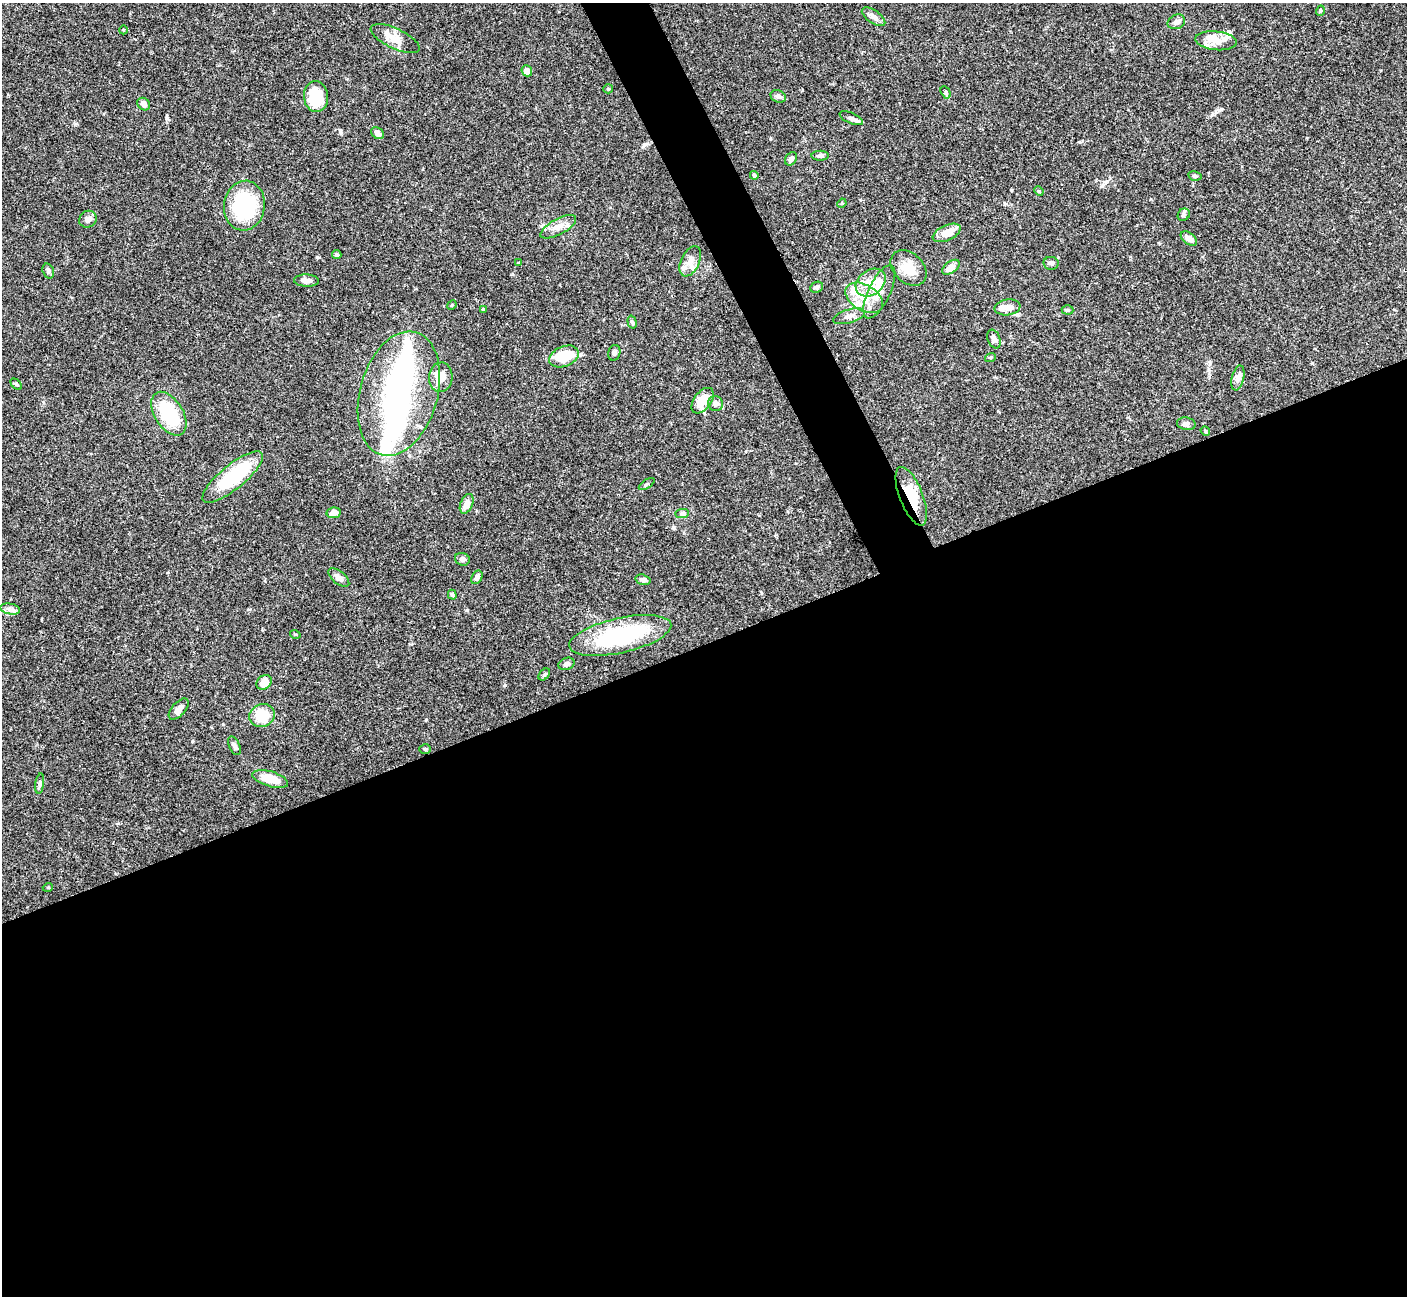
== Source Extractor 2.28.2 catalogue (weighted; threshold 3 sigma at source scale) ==
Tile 15 of 4 x 4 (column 3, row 4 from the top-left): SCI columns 2816-4220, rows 287-1580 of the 5628 x 5617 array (HDU 1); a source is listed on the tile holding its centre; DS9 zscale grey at full resolution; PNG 1409 x 1298 px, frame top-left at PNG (2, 3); each listed source drawn as its Kron ellipse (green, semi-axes under 4 px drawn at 4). Shown black and unused: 53% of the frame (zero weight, under 3 of 4 exposures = <1% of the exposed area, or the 3 px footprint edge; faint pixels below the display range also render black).
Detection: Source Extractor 2.28.2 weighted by HDU 2 'WHT'; one run over the whole footprint, this tile lists its part. Background 0.0665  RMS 0.0031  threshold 0.0139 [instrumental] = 3 sigma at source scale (4.5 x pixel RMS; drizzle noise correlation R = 1.50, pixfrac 1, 0.05/0.05 arcsec/px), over >= 5 px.
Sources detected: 92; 5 inside a brighter object's white glare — neither listed nor drawn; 6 inside a brighter listed object's ellipse — not listed separately; the other 81 listed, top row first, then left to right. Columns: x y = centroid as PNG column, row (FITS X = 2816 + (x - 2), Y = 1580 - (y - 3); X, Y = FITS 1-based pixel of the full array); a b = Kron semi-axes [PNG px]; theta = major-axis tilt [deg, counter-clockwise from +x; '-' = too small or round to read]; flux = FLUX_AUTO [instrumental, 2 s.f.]
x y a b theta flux
1320 11 5 3 - 0.31
874 17 13 6 -35 1.5
1176 22 9 7 24 1.2
123 30 4 3 - 0.23
395 39 27 10 -25 3.7
1216 41 20 9 -5 4
527 71 6 5 - 2.4
608 89 5 4 - 0.35
946 92 6 4 -60 0.54
778 96 8 6 -26 1.1
316 97 15 12 -85 10
144 104 7 5 -44 1.4
851 118 13 5 -23 0.94
377 133 7 5 -40 1.4
820 156 8 5 0 0.94
791 159 7 5 53 1.1
754 175 4 4 - 0.52
1195 176 7 4 -12 0.54
1039 191 5 4 - 0.39
842 203 4 3 - 0.3
244 206 25 20 83 25
1184 215 6 5 - 0.62
88 219 9 8 - 1.4
558 227 20 7 28 2.6
947 233 15 7 24 3.8
1189 238 9 5 -39 1.6
337 255 4 4 - 0.42
690 261 16 9 65 2.6
518 263 4 4 - 0.29
1051 263 7 6 - 1
951 267 10 5 35 2.2
909 268 20 14 -43 5.4
48 271 8 5 -73 0.79
307 281 12 6 -2 1.6
871 283 16 12 37 4.8
817 287 6 5 - 0.95
879 292 29 11 65 4.8
864 298 20 13 -31 6.5
452 305 5 4 - 0.33
1008 307 13 8 8 2.4
483 309 4 3 - 0.35
1068 310 6 4 -2 0.49
849 316 16 6 16 1.7
632 322 6 4 -74 0.6
994 339 10 6 -68 1.1
614 353 8 6 73 0.77
564 356 15 10 22 10
990 357 6 3 20 0.36
441 377 15 11 85 4.3
1238 378 13 6 77 1.3
16 384 7 4 -45 0.42
399 394 64 39 74 53
703 401 15 8 54 6.5
715 404 8 7 - 1.3
169 414 24 14 -58 18
1186 424 9 6 -8 0.9
1205 431 5 4 - 0.38
233 477 38 12 39 19
647 484 9 3 34 0.46
911 496 31 11 -68 9.4
467 504 10 6 66 2.6
334 513 7 5 10 2.3
682 514 7 4 1 0.64
462 559 7 6 - 1.1
339 577 12 6 -39 1.4
477 577 7 5 62 1.3
643 580 7 5 -16 1.2
452 595 5 4 - 0.55
10 609 10 5 -11 1.1
295 634 5 3 - 0.26
620 635 52 17 13 30
567 664 8 6 19 0.86
544 674 7 4 49 0.48
264 682 8 6 41 3.2
179 709 13 6 48 2
262 716 13 11 24 7.7
234 746 10 5 -66 0.99
425 749 6 5 - 0.46
270 779 18 7 -17 5.7
40 784 10 4 82 0.61
48 887 5 3 - 0.26
Overlapping masked pixels (flux is a lower limit): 1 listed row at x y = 911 496
Unlisted compact peaks at least as high as the median listed source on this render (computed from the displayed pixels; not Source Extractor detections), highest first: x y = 1221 109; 1213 114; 673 527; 75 124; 643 146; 340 132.